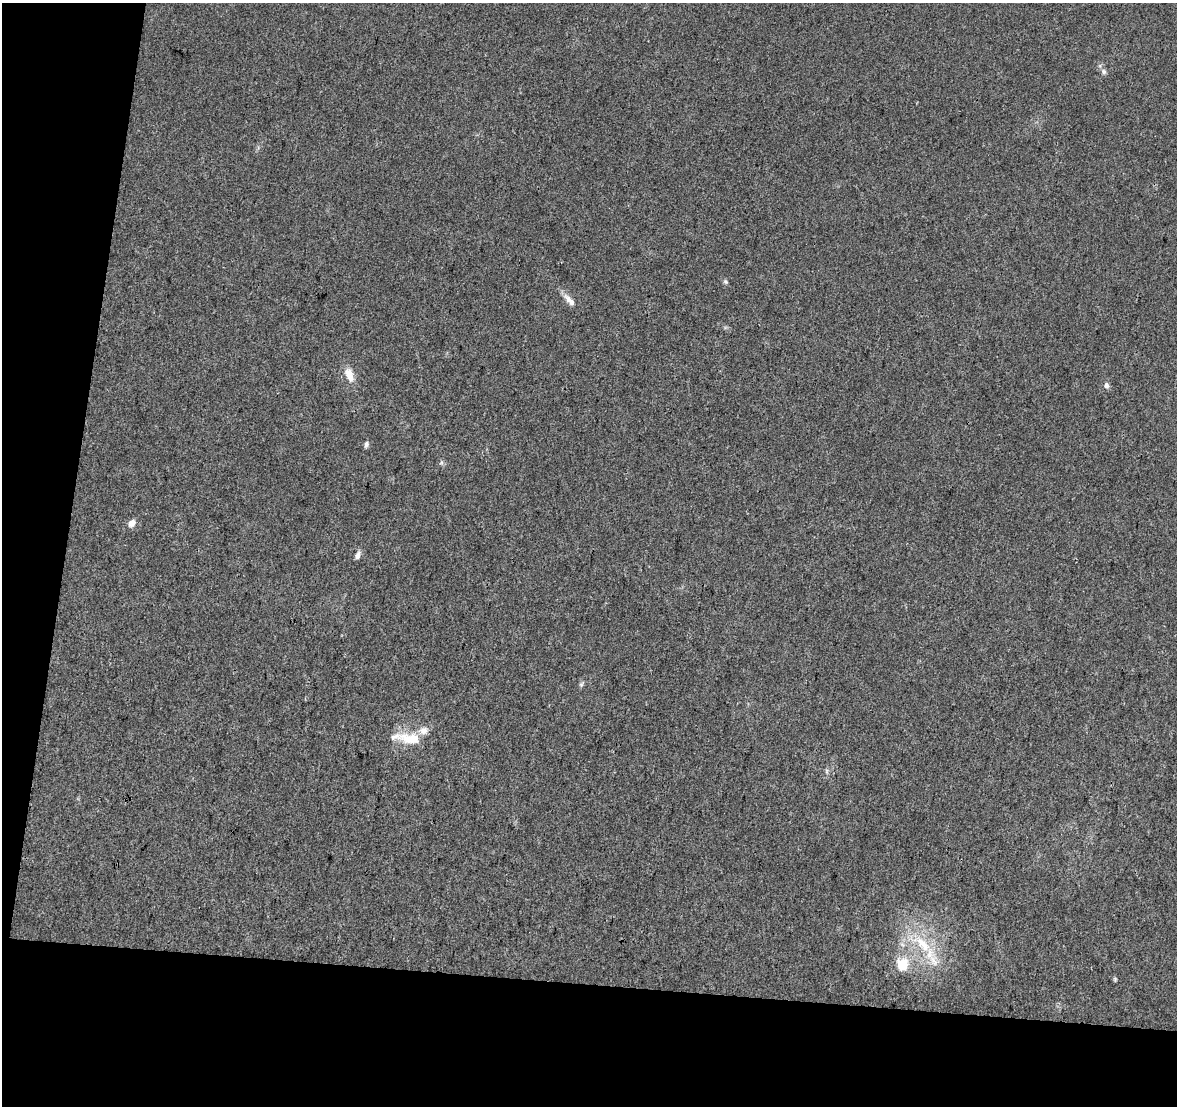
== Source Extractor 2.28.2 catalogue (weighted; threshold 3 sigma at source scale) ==
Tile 3 of 2 x 2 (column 1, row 2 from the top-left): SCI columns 1-1175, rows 129-1232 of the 2350 x 2448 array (HDU 1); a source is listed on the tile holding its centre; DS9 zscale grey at full resolution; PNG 1179 x 1108 px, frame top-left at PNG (2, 3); no overlay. Shown black and unused: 17% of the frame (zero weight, under 3 of 4 exposures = <1% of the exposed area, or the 3 px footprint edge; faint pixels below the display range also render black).
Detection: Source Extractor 2.28.2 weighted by HDU 2 'WHT'; one run over the whole footprint, this tile lists its part. Background 0.0235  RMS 0.0046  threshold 0.0207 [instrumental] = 3 sigma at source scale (4.5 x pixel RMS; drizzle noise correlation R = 1.50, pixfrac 1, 0.0396/0.0396 arcsec/px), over >= 5 px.
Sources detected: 16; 2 inside a brighter listed object's ellipse — not listed separately; the other 14 listed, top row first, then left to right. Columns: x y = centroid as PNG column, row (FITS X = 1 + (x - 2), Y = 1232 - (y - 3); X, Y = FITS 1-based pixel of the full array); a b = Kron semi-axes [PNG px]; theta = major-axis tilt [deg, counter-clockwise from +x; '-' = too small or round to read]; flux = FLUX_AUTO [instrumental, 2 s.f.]
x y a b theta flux
1104 72 8 6 -60 1.2
725 281 7 4 -45 0.82
569 300 21 7 -47 3.5
349 374 19 10 -67 5.6
1107 385 7 6 - 1.4
366 444 8 5 74 1.2
132 523 9 7 41 2.8
358 555 9 5 67 2
581 685 7 5 55 0.91
411 739 30 12 -9 13
827 771 7 4 -90 0.8
923 944 30 14 -46 17
902 964 6 5 - 32
1115 979 5 5 - 0.58